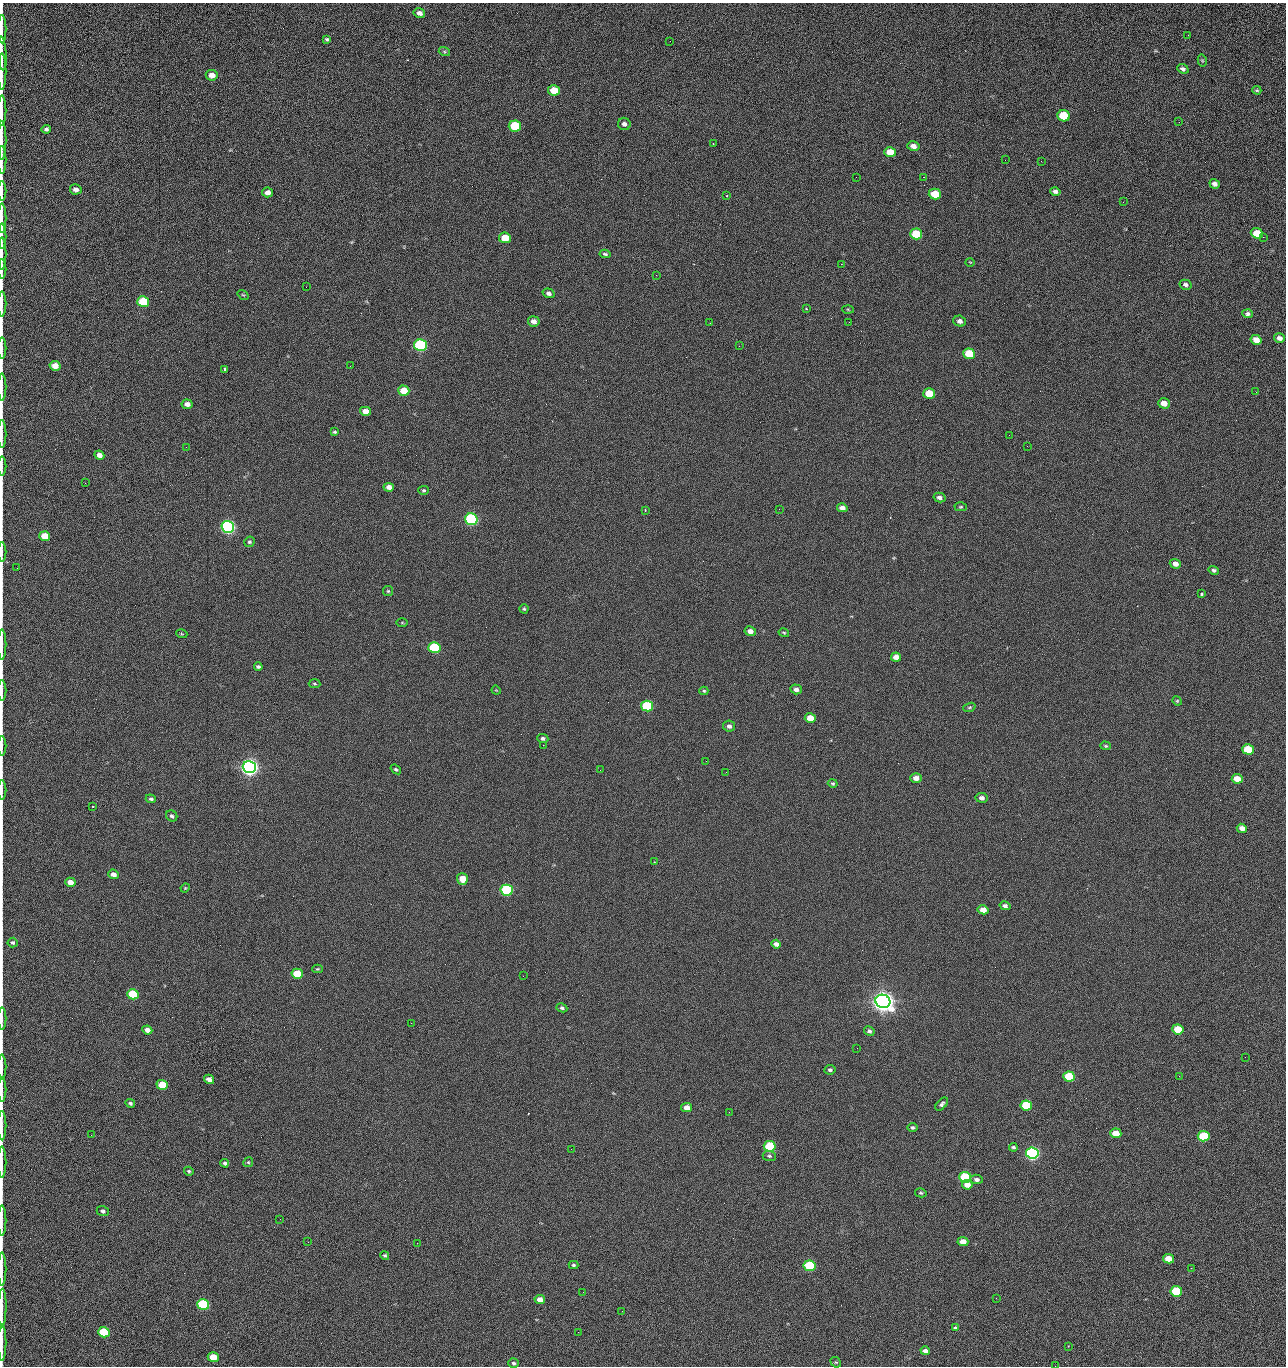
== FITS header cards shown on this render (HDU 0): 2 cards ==
NAXIS1  =                 1284 /fastest changing axis
NAXIS2  =                 1364 /next to fastest changing axis

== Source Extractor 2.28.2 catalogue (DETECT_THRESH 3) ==
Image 1284 x 1364 px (HDU 0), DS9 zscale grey, 1 PNG px = 1 image px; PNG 1288 x 1368 px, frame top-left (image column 1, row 1364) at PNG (2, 3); each listed source drawn as its Kron ellipse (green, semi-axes under 4 px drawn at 4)
Background 126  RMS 14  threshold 43.4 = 3 sigma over >= 5 px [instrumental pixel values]
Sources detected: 222; all 222 listed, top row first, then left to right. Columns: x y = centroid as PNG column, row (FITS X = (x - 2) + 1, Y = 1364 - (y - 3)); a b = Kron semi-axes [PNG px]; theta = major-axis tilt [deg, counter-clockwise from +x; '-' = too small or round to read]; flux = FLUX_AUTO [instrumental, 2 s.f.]
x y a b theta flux
419 13 6 4 -14 4.5e+03
2 29 14 2 90 2.5e+03
1188 35 3 2 - 1.7e+03
327 39 4 3 - 1.5e+03
670 41 2 2 - 2.2e+03
444 52 6 4 -19 1.3e+03
2 53 17 3 -86 3.2e+03
1202 60 6 4 -77 1.2e+03
1183 69 6 4 -22 2.7e+03
2 71 18 2 90 3.7e+03
212 75 6 5 - 8.5e+03
554 90 6 5 - 2.2e+04
1257 90 4 3 - 1.2e+03
2 110 15 2 90 2.8e+03
1064 116 6 5 - 4.3e+04
1179 122 2 2 - 1.2e+03
624 124 6 6 - 3.7e+03
515 126 6 5 - 5.3e+04
46 129 4 4 - 2.6e+03
2 140 19 2 90 3.6e+03
713 144 2 2 - 6.3e+02
913 146 6 5 - 6.4e+03
890 152 6 5 - 1.6e+04
2 160 14 2 90 2.4e+03
1005 160 2 2 - 1.3e+03
1041 161 3 2 - 2.0e+03
856 177 2 2 - 2.2e+03
923 177 2 2 - 3.0e+04
1215 184 5 4 - 3.8e+03
76 189 6 5 - 4.8e+03
2 191 10 2 90 1.3e+03
1055 191 5 4 - 2.7e+03
268 192 5 5 - 5.8e+03
935 194 6 5 - 2.8e+04
727 195 2 2 - 8.1e+02
1123 202 3 2 - 9.9e+02
2 218 15 2 90 2.9e+03
1257 233 6 5 - 2.4e+04
916 234 6 5 - 4.1e+04
2 236 12 2 90 2.4e+03
1263 237 2 2 - 1.0e+03
505 238 6 5 - 2.0e+04
2 253 16 2 90 2.6e+03
605 254 5 3 - 1.7e+03
970 262 5 3 - 6.9e+02
841 264 2 2 - 2.7e+04
2 269 10 2 90 1.9e+03
656 275 3 2 - 7.6e+02
1185 285 6 5 - 2.8e+03
306 287 2 2 - 6.6e+02
549 293 6 5 - 2.8e+03
243 295 6 3 -35 9.9e+02
143 301 6 5 - 5.1e+04
2 304 12 2 90 2.1e+03
806 309 3 3 - 1.1e+03
848 309 5 3 - 9.7e+02
1248 314 5 4 - 2.4e+03
534 321 6 5 - 5.0e+03
960 321 6 5 - 3.8e+03
849 322 3 2 - 6.8e+02
710 323 2 2 - 3.4e+03
1279 338 5 4 - 4.4e+03
1256 340 5 4 - 1.0e+04
420 345 6 5 - 1.6e+05
739 346 2 2 - 5.1e+02
2 348 10 2 90 1.9e+03
969 354 6 5 - 3.9e+04
55 366 5 5 - 1.1e+04
350 366 2 2 - 2.6e+03
225 369 3 3 - 6.1e+03
2 387 13 2 90 1.9e+03
404 391 6 5 - 1.9e+04
1256 392 2 2 - 1.5e+03
929 394 6 5 - 3.2e+04
1164 403 6 5 - 9.7e+03
187 404 5 4 - 4.8e+03
365 411 5 4 - 9.3e+03
335 432 4 3 - 1.3e+03
2 434 14 2 90 2.3e+03
1009 435 2 2 - 1.4e+03
1027 446 2 2 - 5.3e+02
186 447 2 2 - 2.9e+03
99 455 5 4 - 5.9e+03
2 466 9 2 90 1.5e+03
85 483 3 2 - 1.0e+03
389 487 5 4 - 5.1e+03
424 490 5 4 - 1.2e+03
939 498 6 5 - 3.7e+03
961 507 6 4 1 1.3e+03
842 508 5 4 - 4.9e+03
779 509 2 2 - 5.6e+02
645 510 3 3 - 7.9e+02
471 519 6 5 - 2.0e+05
228 527 6 6 - 3.2e+05
45 536 5 5 - 1.9e+04
249 542 5 5 - 1.6e+03
2 552 10 2 90 1.5e+03
1175 564 5 5 - 5.5e+03
17 568 2 2 - 4.1e+02
1214 570 5 4 - 2.2e+03
388 591 5 5 - 1.4e+03
1202 594 3 3 - 2.3e+03
524 609 4 4 - 1.3e+03
402 623 6 4 0 9.8e+02
750 631 6 4 -9 5.0e+03
784 633 5 3 - 1.2e+03
182 634 5 3 - 9.4e+02
2 644 15 2 90 2.4e+03
434 648 6 5 - 9.0e+04
896 657 5 4 - 6.9e+03
258 667 4 3 - 1.9e+03
314 684 6 4 -4 1.3e+03
796 689 5 5 - 3.9e+03
496 690 5 3 - 7.8e+02
2 691 10 2 90 1.5e+03
704 691 4 4 - 1.2e+03
1177 701 5 4 - 1.1e+03
647 706 6 5 - 7.4e+04
969 707 6 4 19 1.4e+03
810 718 5 5 - 1.4e+04
729 726 6 5 - 3.8e+03
543 738 5 4 - 2.5e+03
543 745 2 2 - 3.5e+03
2 746 10 2 90 1.5e+03
1106 746 5 4 - 1.2e+03
1248 749 6 5 - 2.7e+04
706 761 2 2 - 2.3e+03
249 767 6 6 - 7.2e+05
396 769 6 3 -36 1.5e+03
600 770 2 2 - 3.7e+02
726 772 2 2 - 2.7e+03
916 778 5 4 - 6.1e+03
1237 779 5 5 - 1.3e+04
833 783 5 4 - 1.3e+03
2 790 10 2 90 1.5e+03
982 798 6 5 - 3.9e+03
151 799 5 4 - 1.9e+03
93 806 2 2 - 6.5e+02
172 816 6 5 - 2.2e+03
1242 828 5 4 - 6.0e+03
654 862 2 2 - 5.3e+02
113 874 5 4 - 5.3e+03
462 879 6 5 - 1.3e+04
70 882 5 4 - 9.3e+03
185 888 5 4 - 8.7e+02
507 890 6 5 - 1.2e+05
1005 906 5 4 - 2.7e+03
983 910 5 4 - 9.5e+03
13 942 5 5 - 1.5e+03
776 944 4 4 - 3.4e+03
317 969 5 4 - 1.2e+03
297 974 6 5 - 3.3e+04
523 976 2 2 - 2.1e+03
133 994 6 5 - 5.2e+04
883 1001 7 6 - 1.2e+06
562 1008 5 4 - 1.9e+03
2 1019 11 2 90 1.6e+03
411 1023 2 2 - 5.6e+03
1178 1029 6 5 - 2.9e+04
147 1030 5 4 - 6.2e+03
869 1031 5 4 - 2.4e+03
857 1048 2 2 - 1.4e+03
1245 1057 2 2 - 1.8e+03
2 1067 12 2 90 2.0e+03
830 1070 6 4 9 2.2e+03
1179 1076 2 2 - 2.7e+03
1069 1077 6 5 - 4.7e+04
209 1079 5 4 - 5.4e+03
162 1085 6 5 - 3.0e+04
2 1089 12 2 90 2.2e+03
130 1103 5 4 - 1.8e+03
942 1104 8 4 48 2.5e+03
1026 1105 6 5 - 4.4e+04
687 1108 5 4 - 8.6e+03
729 1112 2 2 - 1.1e+03
2 1126 15 2 90 2.1e+03
912 1127 5 4 - 1.8e+03
1116 1133 5 4 - 1.7e+04
91 1135 2 2 - 2.6e+03
1204 1136 6 5 - 5.8e+04
770 1146 6 5 - 7.8e+04
1013 1147 4 3 - 1.9e+03
571 1149 3 2 - 1.0e+03
1032 1153 6 5 - 2.8e+05
769 1156 6 5 - 1.9e+03
2 1162 15 2 90 2.8e+03
248 1162 5 4 - 1.3e+03
225 1163 4 4 - 2.4e+03
189 1171 5 4 - 1.4e+03
965 1177 6 5 - 8.4e+04
976 1179 6 4 -8 3.6e+03
967 1185 5 4 - 9.7e+03
921 1193 6 4 -14 1.4e+03
103 1211 6 5 - 2.2e+03
280 1219 2 2 - 2.2e+03
2 1220 15 2 90 2.1e+03
308 1242 2 2 - 1.9e+03
963 1242 5 4 - 8.7e+03
417 1243 2 2 - 5.5e+03
385 1256 5 4 - 1.4e+03
1168 1259 5 4 - 1.4e+04
573 1265 5 4 - 1.6e+03
810 1266 6 5 - 8.0e+04
1191 1268 2 2 - 4.9e+02
2 1269 17 2 90 2.7e+03
1176 1291 6 5 - 4.6e+04
583 1292 2 2 - 5.2e+02
996 1298 2 2 - 2.8e+03
540 1300 5 4 - 7.5e+03
203 1304 6 5 - 9.9e+04
2 1308 19 2 88 3.7e+03
622 1311 2 2 - 7.5e+02
956 1328 4 4 - 1.8e+03
104 1332 6 5 - 5.3e+04
578 1332 2 2 - 3.7e+03
2 1342 18 2 90 3.1e+03
1068 1346 3 3 - 1.1e+03
925 1351 5 4 - 3.3e+03
213 1357 5 5 - 1.9e+04
836 1362 6 4 -40 1.3e+03
514 1363 5 4 - 1.8e+03
1055 1366 2 2 - 2.2e+03
At the frame edge (FLAGS 8, measured only in part): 31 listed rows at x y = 2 29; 2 53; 2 71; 2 110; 2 140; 2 160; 2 191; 2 218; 2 236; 2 253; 2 269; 2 304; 2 348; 2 387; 2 434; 2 466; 2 552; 2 644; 2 691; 2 746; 2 790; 2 1019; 2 1067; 2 1089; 2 1126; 2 1162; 2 1220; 2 1269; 2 1308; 2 1342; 1055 1366

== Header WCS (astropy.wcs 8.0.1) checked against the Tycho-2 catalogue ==
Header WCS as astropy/WCSLIB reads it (CRVAL/CRPIX/CD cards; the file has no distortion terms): RA---TAN/DEC--TAN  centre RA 15:41:40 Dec +51:59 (235.42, +51.99 deg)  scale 1.26 arcsec/px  FOV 26.9' x 28.5'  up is +92 deg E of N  parity flipped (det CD > 0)
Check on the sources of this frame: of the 60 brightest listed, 10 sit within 2.0 arcsec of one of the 11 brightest Tycho-2 stars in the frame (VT <= 12.29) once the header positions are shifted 0.48 arcsec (0.18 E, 0.45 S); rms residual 0.77 arcsec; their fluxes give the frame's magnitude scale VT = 24.51 - 2.5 log10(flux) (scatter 0.28 mag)
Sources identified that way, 10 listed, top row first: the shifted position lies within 2.0 arcsec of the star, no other Tycho-2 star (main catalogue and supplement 1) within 4.0 arcsec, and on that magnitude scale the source's flux lands within +1.5 / -3 mag of the star's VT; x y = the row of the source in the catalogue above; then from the Tycho-2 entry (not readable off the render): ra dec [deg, ICRS J2000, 3 dp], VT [Tycho-2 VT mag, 2 dp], TYC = Tycho-2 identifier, HIP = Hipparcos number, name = IAU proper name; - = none
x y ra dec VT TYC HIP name
420 345 235.614 +52.064 11.61 3489-1132-1 - -
471 519 235.514 +52.049 11.19 3489-1407-1 - -
228 527 235.515 +52.133 11.12 3489-1380-1 - -
249 767 235.378 +52.130 9.31 3489-1322-1 76850 -
507 890 235.303 +52.042 11.52 3489-958-1 - -
883 1001 235.232 +51.912 9.59 3489-824-1 - -
1032 1153 235.143 +51.862 10.97 3489-1016-1 - -
965 1177 235.131 +51.886 12.29 3489-908-1 - -
810 1266 235.084 +51.941 11.45 3489-1346-1 - -
203 1304 235.075 +52.152 11.74 3489-912-1 - -